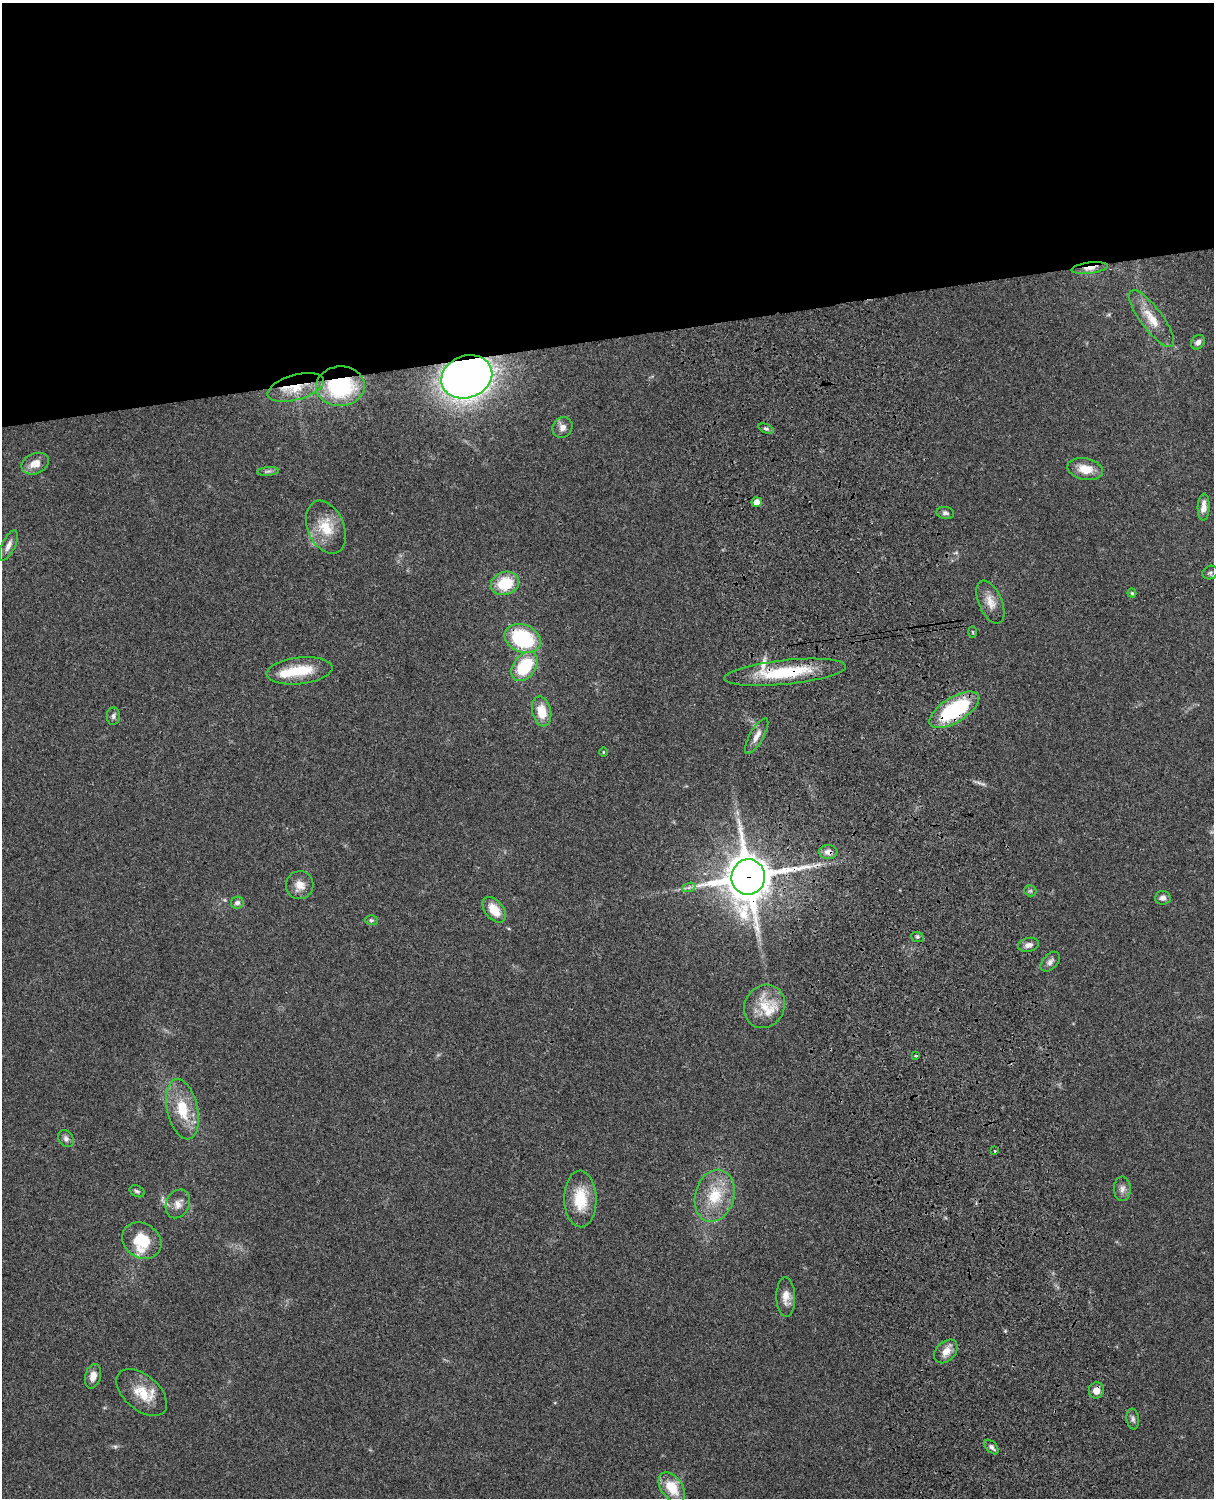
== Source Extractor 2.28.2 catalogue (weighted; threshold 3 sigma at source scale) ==
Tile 2 of 4 x 3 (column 2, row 1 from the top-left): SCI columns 1334-2545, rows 3268-4763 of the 5088 x 4927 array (HDU 1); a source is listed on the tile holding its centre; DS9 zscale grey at full resolution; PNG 1216 x 1500 px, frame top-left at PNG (2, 3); each listed source drawn as its Kron ellipse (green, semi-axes under 4 px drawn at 4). Shown black and unused: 23% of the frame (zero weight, under 3 of 4 exposures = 6% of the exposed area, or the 3 px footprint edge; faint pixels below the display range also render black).
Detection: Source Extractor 2.28.2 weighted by HDU 2 'WHT'; one run over the whole footprint, this tile lists its part. Background 0.0918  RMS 0.0062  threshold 0.0278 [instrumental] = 3 sigma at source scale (4.5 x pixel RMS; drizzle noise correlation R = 1.50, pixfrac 1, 0.05/0.05 arcsec/px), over >= 5 px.
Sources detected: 65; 1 inside a brighter object's white glare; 1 cosmic-ray / hot-pixel residue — neither listed nor drawn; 2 inside a brighter listed object's ellipse — not listed separately; the other 61 listed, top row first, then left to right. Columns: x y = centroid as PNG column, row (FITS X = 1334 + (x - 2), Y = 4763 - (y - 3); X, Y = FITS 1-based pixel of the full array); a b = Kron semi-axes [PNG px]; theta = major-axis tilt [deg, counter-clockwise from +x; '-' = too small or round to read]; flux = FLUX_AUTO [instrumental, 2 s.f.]
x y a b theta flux
1090 268 18 5 7 4.9
1151 319 34 11 -53 12
1198 342 8 6 53 2.9
467 377 26 21 21 600
340 386 24 20 3 60
296 387 29 12 15 16
562 428 10 9 - 3.7
766 429 8 4 -22 1.4
35 464 14 10 22 6.9
1085 469 18 10 -11 9
268 471 11 4 5 1.5
757 502 5 5 - 6.1
1204 507 13 6 87 5.3
945 513 9 6 -9 1.8
326 527 28 18 -67 16
8 545 16 6 65 3.7
1210 573 8 6 27 1.5
505 583 14 11 19 21
1132 593 4 4 - 0.79
990 602 23 11 -66 7.6
973 632 6 3 -88 0.62
523 638 19 14 -21 44
525 666 16 11 52 30
300 671 33 13 6 19
785 672 61 12 6 37
954 710 28 12 32 56
542 711 15 9 -77 12
113 716 8 6 87 1.7
757 736 20 7 60 4.7
603 752 4 3 - 0.49
828 852 9 7 -3 4
748 877 18 17 - 2200
300 885 14 13 - 6.1
689 887 7 4 19 1.4
1030 891 6 5 - 1
1163 898 8 7 - 2.4
237 903 6 6 - 2.3
494 910 14 9 -50 11
371 920 6 5 - 1.1
917 937 6 5 - 1.1
1028 945 10 7 12 2.9
1050 962 12 7 47 2.6
764 1006 22 19 59 15
916 1056 4 3 - 0.76
182 1109 31 15 -77 20
66 1139 9 7 -53 2.2
995 1151 3 2 - 0.81
1122 1189 12 8 -87 3.1
137 1191 8 5 -27 1.4
715 1196 26 19 74 21
580 1199 28 16 -89 20
178 1204 15 11 64 4.8
142 1241 20 17 -34 21
786 1297 19 9 -88 5.9
946 1351 14 9 45 5.9
93 1376 12 8 75 4.6
1096 1390 8 7 - 4.4
142 1393 30 17 -40 15
1133 1419 10 6 -82 1.9
992 1447 9 5 -47 1.9
672 1488 17 10 -53 15
Overlapping masked pixels (flux is a lower limit): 10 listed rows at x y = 1090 268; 467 377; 340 386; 296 387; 523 638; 785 672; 954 710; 828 852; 748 877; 1096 1390